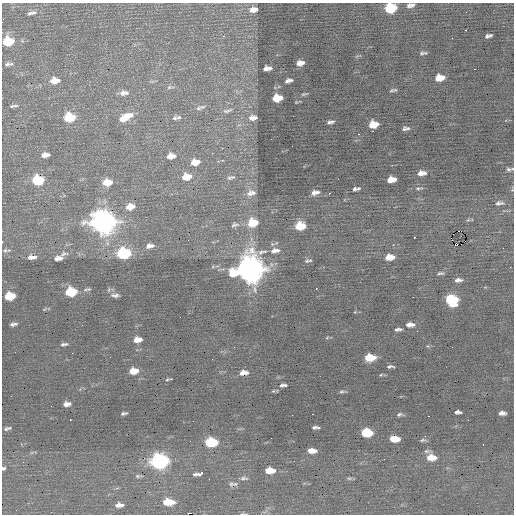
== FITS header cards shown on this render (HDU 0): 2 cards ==
NAXIS1  =                  512 / Axis length
NAXIS2  =                  512 / Axis length

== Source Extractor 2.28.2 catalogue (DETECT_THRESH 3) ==
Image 512 x 512 px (HDU 0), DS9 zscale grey, 1 PNG px = 1 image px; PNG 516 x 516 px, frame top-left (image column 1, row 512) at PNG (2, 3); no overlay
Background 0.0329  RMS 0.85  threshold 2.54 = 3 sigma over >= 5 px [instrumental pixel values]
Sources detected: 156; all 156 listed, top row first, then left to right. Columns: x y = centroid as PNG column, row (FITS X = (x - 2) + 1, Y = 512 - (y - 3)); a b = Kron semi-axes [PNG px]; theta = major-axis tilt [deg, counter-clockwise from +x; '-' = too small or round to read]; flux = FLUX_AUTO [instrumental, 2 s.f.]
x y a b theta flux
410 5 8 5 10 220
391 8 9 6 9 3300
253 10 8 5 9 340
33 12 9 6 16 160
30 13 8 5 26 150
3 20 6 2 78 100
466 30 3 2 - 320
490 35 4 3 - 70
224 36 2 2 - 300
487 36 5 3 - 110
452 38 2 2 - 94
8 41 9 7 7 2100
423 53 7 3 3 120
298 63 7 5 -87 220
302 63 7 6 - 260
7 64 8 6 27 170
269 68 5 4 - 180
265 69 5 4 - 190
474 69 2 2 - 390
442 77 5 5 - 450
438 78 6 5 - 570
55 80 11 7 4 560
289 80 9 5 16 210
170 87 11 5 6 140
395 90 7 5 0 97
124 93 11 7 5 310
304 94 10 4 13 100
277 98 8 6 9 1100
296 102 4 4 - 46
13 106 12 4 7 140
202 107 9 5 5 160
227 111 13 5 14 160
69 117 9 7 4 2300
126 117 17 9 28 840
175 118 8 6 27 150
253 118 9 6 7 290
122 119 6 4 32 190
330 122 7 3 13 170
373 124 8 6 9 1100
405 128 7 4 6 160
373 131 3 2 - 67
358 134 3 2 - 360
222 148 2 2 - 190
212 153 2 2 - 33
45 155 8 5 6 300
171 156 9 6 7 420
195 162 9 6 7 610
508 169 6 5 - 120
512 169 4 3 - 42
421 173 9 5 6 390
186 177 11 7 7 720
231 177 13 6 15 210
391 179 8 5 7 680
38 180 9 7 2 2600
107 182 9 6 7 910
358 188 3 3 - 71
419 188 11 4 3 120
354 189 4 4 - 100
315 192 9 5 13 300
249 193 15 9 81 510
253 193 8 7 - 270
329 193 3 2 - 750
499 203 12 6 6 230
132 206 5 4 - 210
129 207 7 6 - 400
125 216 3 2 - 76
468 220 6 4 43 79
103 222 12 10 -2 41000
253 223 11 8 8 1600
235 225 14 9 16 370
300 226 9 6 10 1400
459 231 2 2 - 61
461 236 3 2 - 65
414 237 3 2 - 150
451 238 4 2 - 1400
455 244 3 3 - 290
150 246 10 6 9 300
503 248 2 2 - 250
5 251 8 6 16 130
275 251 13 7 10 390
262 252 14 5 15 240
124 253 9 7 4 5300
63 254 19 7 21 300
32 257 8 4 3 300
390 257 9 5 6 680
60 258 6 5 - 180
56 259 4 4 - 150
308 261 10 4 9 130
510 267 2 2 - 150
250 269 13 12 - 57000
440 273 10 4 7 130
458 280 9 5 4 220
316 288 3 2 - 200
87 289 12 5 10 150
71 292 9 7 6 2600
115 295 13 6 -2 240
10 296 8 6 6 1600
452 300 9 8 - 3400
45 309 7 4 35 70
13 324 8 4 10 170
410 325 9 5 1 320
398 329 8 3 4 160
417 331 2 2 - 110
139 339 7 6 - 250
136 340 7 6 - 340
64 344 10 4 9 150
452 347 2 2 - 250
370 357 9 6 1 1100
212 359 2 2 - 120
390 366 7 3 5 120
134 371 9 6 8 770
244 373 10 5 5 410
381 375 5 4 - 61
168 379 7 2 8 79
283 385 8 3 5 150
273 391 4 4 - 66
342 392 8 3 2 110
11 396 2 2 - 29
67 404 8 5 5 290
458 412 6 4 1 160
124 413 6 3 12 130
502 413 7 4 -2 230
313 414 2 2 - 69
400 414 8 5 9 130
292 415 2 2 - 260
428 416 3 2 - 100
70 420 3 2 - 270
468 420 2 2 - 120
193 421 2 2 - 85
315 427 7 3 2 150
7 428 10 5 12 150
367 433 9 6 -3 2200
271 438 2 2 - 200
395 439 9 5 -2 950
423 440 11 5 -1 140
211 442 9 6 1 3500
483 445 3 2 - 55
312 451 9 5 -3 450
431 457 12 8 -4 770
159 461 10 7 1 15000
23 462 3 3 - 34
3 468 5 4 - 110
270 470 9 5 -1 850
202 472 5 3 - 230
195 474 7 4 11 140
138 476 9 4 0 100
244 478 11 6 0 170
349 478 7 5 6 100
209 479 2 2 - 27
231 484 8 6 68 150
235 484 8 6 0 130
168 502 10 5 -3 1100
119 505 8 4 4 310
51 512 2 2 - 35
190 512 5 2 - 110
243 514 9 3 -2 87
At the frame edge (FLAGS 8, measured only in part): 7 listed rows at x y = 410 5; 391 8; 3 20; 512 169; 499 203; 3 468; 243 514